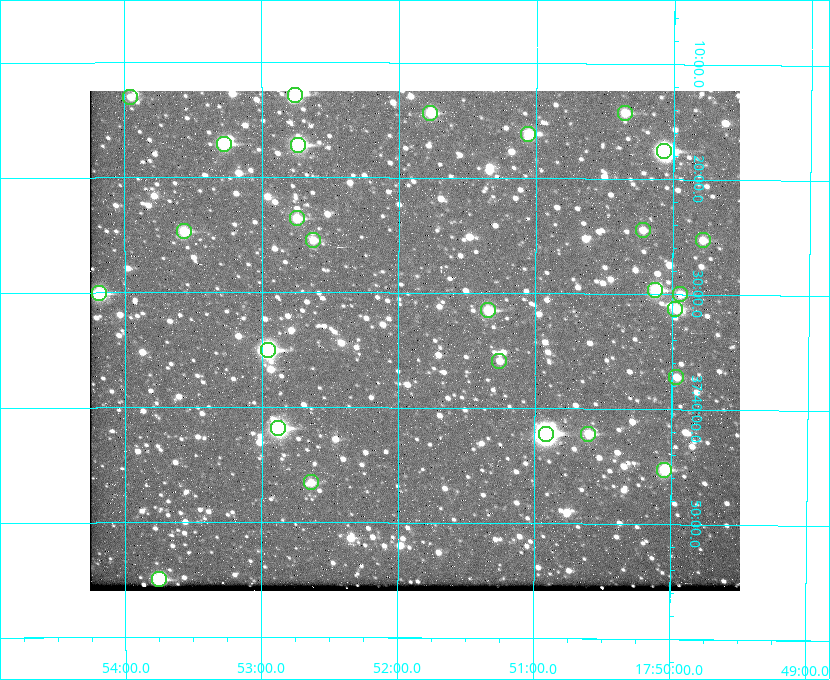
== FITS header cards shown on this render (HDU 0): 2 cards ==
NAXIS1  =                  650 / Width of table row in bytes
NAXIS2  =                  500 / Number of rows in table

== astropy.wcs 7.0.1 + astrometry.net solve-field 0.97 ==
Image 650 x 500 px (HDU 0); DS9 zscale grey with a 90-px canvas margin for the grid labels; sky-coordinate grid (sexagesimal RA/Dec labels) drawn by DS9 from the SOLVED WCS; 27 Tycho-2 reference stars matched to detected sources circled (green)
Header WCS: none
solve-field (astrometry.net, Tycho-2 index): SOLVED blind (the file carries no WCS)
Solved WCS: RA---TAN-SIP/DEC--TAN-SIP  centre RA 17:51:53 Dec +37:34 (267.97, +37.57 deg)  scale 5.22 arcsec/px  FOV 56.5' x 43.5'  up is +180 deg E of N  parity flipped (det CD > 0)
(file carries no celestial WCS; the grid is the blind solution)
Tycho-2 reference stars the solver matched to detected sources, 27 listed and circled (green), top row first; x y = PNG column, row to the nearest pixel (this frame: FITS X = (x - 90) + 1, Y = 500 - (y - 91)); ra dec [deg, ICRS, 3 dp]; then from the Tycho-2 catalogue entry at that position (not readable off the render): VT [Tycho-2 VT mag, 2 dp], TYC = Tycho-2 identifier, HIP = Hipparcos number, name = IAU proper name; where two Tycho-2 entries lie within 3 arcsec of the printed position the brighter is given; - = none
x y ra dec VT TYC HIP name
295 95 268.189 +37.213 9.71 2620-542-1 - -
130 97 268.489 +37.217 11.29 2620-732-1 - -
430 113 267.943 +37.240 10.39 2620-505-1 - -
625 113 267.589 +37.238 11.09 2619-212-1 - -
528 134 267.764 +37.270 10.17 2620-784-1 - -
224 144 268.319 +37.285 9.88 2620-536-1 - -
298 145 268.183 +37.286 8.98 2620-786-1 87506 -
664 151 267.517 +37.293 8.96 2619-379-1 - -
297 218 268.186 +37.393 10.44 2620-175-1 - -
643 230 267.555 +37.408 11.50 2619-358-1 - -
184 231 268.392 +37.412 10.60 2620-800-1 - -
313 240 268.156 +37.424 11.25 2620-712-1 - -
703 240 267.445 +37.422 11.17 2619-451-1 - -
655 290 267.531 +37.495 10.07 2619-274-1 - -
99 293 268.547 +37.501 9.83 3089-1021-1 - -
680 294 267.485 +37.500 11.33 2619-40-1 - -
675 309 267.494 +37.522 10.35 3088-270-1 - -
488 310 267.836 +37.525 9.96 3089-889-1 - -
268 350 268.239 +37.584 8.64 3089-755-1 - -
499 361 267.815 +37.598 11.54 3089-1081-1 - -
676 377 267.491 +37.621 11.40 3088-1284-1 - -
278 428 268.219 +37.697 8.93 3089-671-1 - -
546 434 267.730 +37.705 8.13 3089-1203-1 87349 -
588 434 267.652 +37.703 11.04 3089-693-1 - -
664 470 267.512 +37.755 10.10 3089-2332-1 - -
311 482 268.159 +37.775 11.22 3089-2245-1 - -
159 579 268.439 +37.916 9.61 3089-2268-1 - -